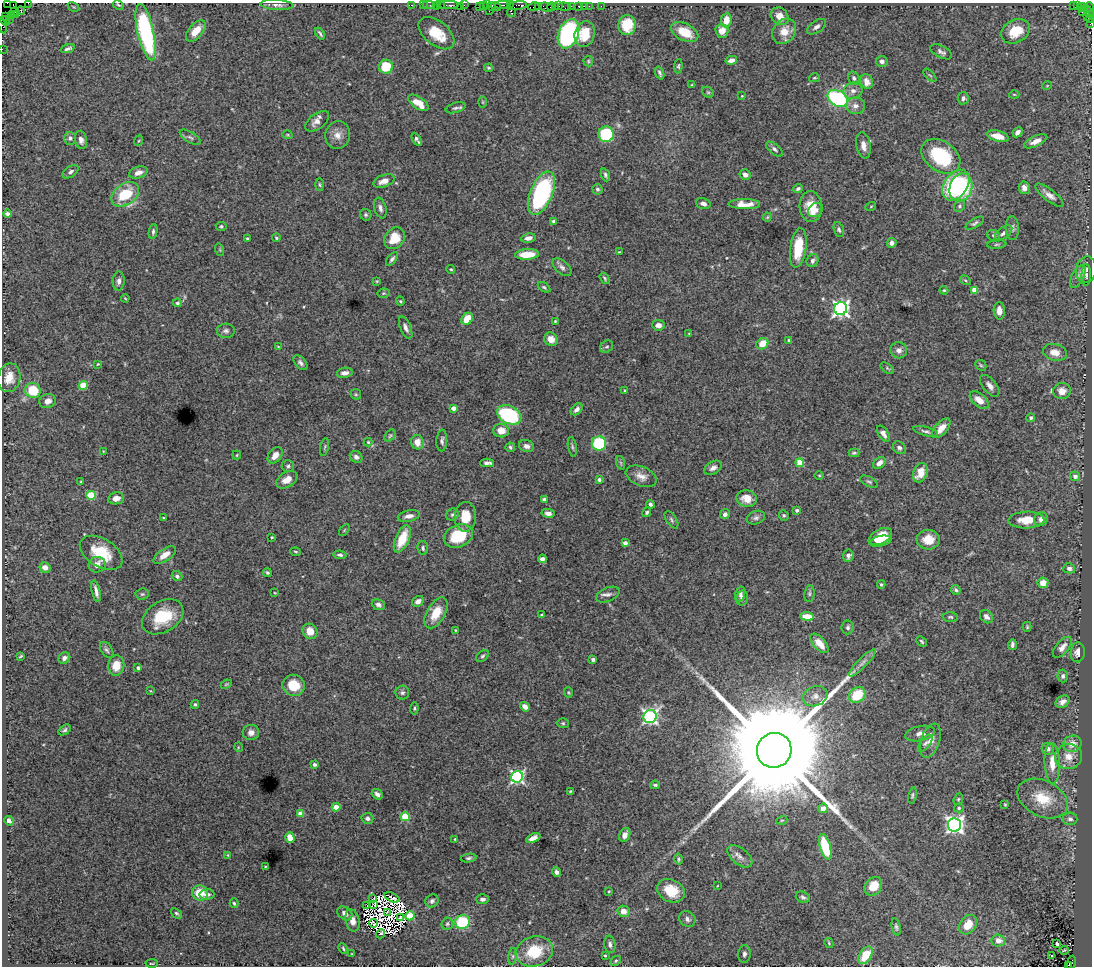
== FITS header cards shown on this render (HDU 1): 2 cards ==
NAXIS1  =                 1090
NAXIS2  =                  964

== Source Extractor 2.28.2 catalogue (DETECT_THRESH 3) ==
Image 1090 x 964 px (HDU 1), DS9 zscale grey, 1 PNG px = 1 image px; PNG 1094 x 968 px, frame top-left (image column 1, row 964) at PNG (2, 3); each listed source drawn as its Kron ellipse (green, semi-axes under 4 px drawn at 4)
Background 4.86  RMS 0.046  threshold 0.137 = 3 sigma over >= 5 px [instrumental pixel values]
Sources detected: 427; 20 with non-positive FLUX_AUTO (blend fragments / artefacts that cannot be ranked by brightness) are neither listed nor drawn; the other 407 listed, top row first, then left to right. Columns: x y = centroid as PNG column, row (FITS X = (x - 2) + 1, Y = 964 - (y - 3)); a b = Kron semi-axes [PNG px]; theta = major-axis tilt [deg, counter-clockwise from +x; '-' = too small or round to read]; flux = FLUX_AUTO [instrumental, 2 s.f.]
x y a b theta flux
7 3 2 2 - 33
29 3 4 2 - 200
13 5 4 2 - 130
118 5 6 3 -27 3.3
277 5 16 5 -3 13
412 5 3 2 - 210
423 5 2 2 - 160
429 5 6 2 0 250
436 5 3 2 - 380
440 5 3 2 - 180
449 5 10 2 0 400
464 5 2 2 - 130
487 5 2 2 - 92
503 5 8 2 0 1300
510 5 2 2 - 51
518 5 9 3 7 1200
479 6 4 2 - 330
483 6 4 2 - 380
492 6 4 3 - 510
496 6 5 3 - 1100
538 6 3 2 - 290
555 6 3 2 - 280
559 6 2 2 - 260
571 6 2 2 - 73
579 6 3 3 - 250
584 6 2 2 - 68
589 6 2 2 - 140
601 6 2 2 - 63
1073 6 3 2 - 1400
1077 6 3 3 - 72
73 7 6 3 -31 2.9
460 7 3 2 - 150
534 7 6 3 12 500
547 7 8 3 -10 730
551 7 4 2 - 790
564 7 6 4 -4 540
1083 7 5 4 - 330
1089 7 5 3 - 300
21 11 4 3 - 220
489 11 2 2 - 130
15 12 4 2 - 110
1082 12 3 2 - 110
1089 12 7 4 -52 720
512 13 4 3 - 5
15 15 3 2 - 88
11 16 2 2 - 99
780 16 10 8 -45 29
6 17 3 2 - 190
1087 17 3 2 - 240
9 19 2 2 - 77
1090 19 3 2 - 220
726 20 7 5 82 35
5 21 5 3 - 260
1090 23 4 2 - 240
627 25 10 8 88 83
2 26 7 2 -81 320
816 27 11 6 35 11
196 31 13 7 48 47
722 31 7 6 - 30
784 31 14 11 55 40
1016 31 15 11 29 69
146 32 29 8 -77 410
685 32 15 8 -28 77
320 33 6 2 -55 5.3
436 33 21 12 -39 97
568 34 15 10 68 720
585 34 13 10 73 78
68 48 7 3 19 7.2
2 49 2 2 - 84
941 52 12 6 -27 11
731 60 6 4 13 15
588 61 5 4 - 4.1
882 61 6 5 - 10
678 66 7 4 85 5
386 67 7 7 - 78
489 68 4 3 - 3.6
660 73 7 3 -67 6.4
930 75 8 3 -44 3.8
814 78 5 4 - 3.8
854 78 7 5 -71 8.3
867 82 7 6 - 27
692 85 4 3 - 3.2
1047 86 5 3 - 2.4
853 91 9 8 - 16
708 92 6 5 - 4.9
1014 94 5 3 - 2.6
742 96 3 3 - 2.3
838 98 11 7 -28 380
963 98 6 5 - 8.5
483 102 5 3 - 3
418 103 11 6 -35 50
855 106 9 8 - 19
456 108 10 5 17 8.3
317 121 14 7 37 23
1018 132 6 4 48 11
606 134 8 7 - 220
287 135 5 3 - 3.2
338 135 14 12 75 29
998 136 11 5 -14 34
190 137 12 5 -31 10
70 138 6 6 - 8.2
417 139 7 3 -56 9.4
81 140 9 6 -79 15
138 141 5 3 - 3.3
1036 141 12 5 24 23
863 145 13 7 -80 26
774 149 10 5 -38 9.2
941 156 21 15 -35 200
71 172 9 5 35 8.7
138 173 9 6 17 20
605 175 7 4 -70 6.7
745 175 5 5 - 12
384 181 11 6 19 23
320 185 6 3 -88 3.6
956 185 17 11 54 290
961 187 14 11 70 230
798 188 5 4 - 7.4
1024 188 6 5 - 19
597 189 5 5 - 5.8
541 193 23 11 67 400
125 194 15 10 36 110
1049 195 17 6 -38 22
703 204 7 5 -18 12
744 204 16 5 0 30
811 206 16 11 -86 59
871 206 5 3 - 3
960 206 6 5 - 5.8
380 208 10 6 -76 12
816 210 8 6 39 15
7 214 4 3 - 8.9
366 215 6 5 - 6.3
767 217 4 4 - 3.1
553 221 4 4 - 5.4
975 223 10 4 32 7.3
221 226 5 4 - 5.1
1012 228 12 7 -88 13
839 230 8 5 -73 6.5
153 232 8 4 81 6.7
1004 233 10 5 36 12
994 236 7 5 -32 5.8
247 238 3 3 - 3.9
276 238 4 3 - 3.5
395 238 11 9 53 61
528 238 7 4 11 16
892 243 5 5 - 14
997 244 10 4 5 5.5
798 248 20 8 81 90
220 250 6 4 -72 3.5
619 252 3 2 - 2.2
527 254 12 5 3 59
392 259 8 4 52 7.4
813 261 6 5 - 8.7
562 267 11 6 -42 12
451 269 4 3 - 4
1086 270 13 10 77 16
1086 275 10 5 89 6.3
1078 277 12 6 63 15
605 278 6 4 -54 4.8
965 280 5 3 - 3.8
119 281 9 6 87 13
377 281 3 3 - 2.9
544 287 7 4 -34 5
944 290 4 4 - 3.5
974 290 4 4 - 59
384 293 6 4 11 4.5
125 298 4 3 - 2.8
400 301 4 4 - 3.7
177 303 4 4 - 5.7
841 308 6 6 - 1000
999 311 9 5 -88 22
467 319 6 5 - 52
555 321 3 3 - 2.9
658 325 6 5 - 18
406 328 12 5 -66 13
226 331 9 7 2 11
689 333 4 2 - 2.1
551 339 7 6 - 29
789 340 4 3 - 3.5
762 344 6 5 - 47
278 346 3 2 - 2
607 347 7 5 38 5.9
899 350 8 8 - 15
1055 352 12 8 -14 29
300 363 9 5 -48 8.9
98 364 3 3 - 2.4
981 365 6 5 - 4.4
887 368 8 4 -36 4
345 373 8 5 9 15
9 378 14 11 79 42
83 385 4 4 - 89
990 386 13 6 -51 19
33 390 8 7 - 99
625 390 3 2 - 2.8
1062 391 9 8 - 29
356 394 6 5 - 4.4
979 400 11 6 -40 36
47 401 8 7 - 19
453 408 4 4 - 22
577 409 7 4 45 11
509 415 13 9 -27 280
1031 418 4 4 - 5.9
941 428 12 6 48 37
501 431 8 6 -8 41
926 431 13 4 -14 9
883 434 9 5 -56 14
390 435 7 4 49 4.7
442 440 11 5 86 8
368 442 4 4 - 3.2
417 442 7 6 - 32
599 443 7 7 - 220
527 446 7 6 - 13
325 447 9 3 78 4.7
510 447 5 4 - 6.2
572 447 10 4 -80 6.3
899 448 7 5 -47 8.1
103 451 3 3 - 2.1
854 453 5 3 - 5.1
237 455 4 4 - 3.3
275 455 9 6 51 28
356 457 6 5 - 11
487 463 6 4 1 12
621 463 7 4 -71 5.6
800 463 4 4 - 83
879 463 7 5 38 21
288 466 6 6 - 6.8
713 468 10 6 31 13
920 473 10 7 69 45
819 475 5 3 - 2.9
641 476 16 9 -23 26
1075 476 5 4 - 10
287 480 11 7 32 28
599 480 4 3 - 9
81 482 4 4 - 3.2
869 482 9 5 -28 6.6
91 495 5 4 - 130
116 498 8 6 10 19
544 499 4 3 - 7.9
747 499 10 8 -12 40
650 504 4 4 - 8
797 510 3 3 - 8
647 512 5 4 - 6.2
548 513 6 4 -10 14
725 514 5 4 - 9.9
452 515 6 5 - 6.1
784 515 5 4 - 4.8
409 516 11 5 11 16
465 517 15 10 88 59
163 518 3 2 - 3.2
756 518 9 6 18 9.8
1041 519 7 6 - 15
671 520 10 5 -57 6.7
1026 520 18 8 2 50
344 530 6 3 54 3
458 536 15 11 24 120
272 537 3 3 - 3.8
880 537 12 7 27 62
402 539 14 7 66 78
928 540 12 10 -5 46
881 541 11 5 12 38
625 543 4 3 - 17
423 548 7 5 -82 6.6
296 552 5 3 - 3.6
101 553 23 14 -31 110
165 555 13 6 34 31
340 555 6 4 -8 6.5
848 556 6 5 - 11
542 559 4 4 - 11
97 565 8 7 - 25
45 567 5 5 - 21
1069 568 6 5 - 11
267 572 4 4 - 5.1
177 576 6 4 -39 7.6
1043 583 5 5 - 35
881 584 4 3 - 4.6
956 590 5 4 - 6.1
96 591 11 3 -78 14
275 593 3 2 - 2
809 593 8 5 81 6.8
142 594 7 5 3 5.7
740 594 7 5 71 8
608 595 12 7 24 13
742 598 8 5 78 11
418 601 6 5 - 15
378 605 7 5 -21 11
436 613 17 9 60 57
541 615 4 3 - 3.3
807 616 7 4 -4 49
163 617 22 15 32 120
950 617 7 5 -2 5.4
986 617 7 5 -48 13
848 627 7 6 - 7.9
1027 627 5 4 - 4
455 630 3 3 - 2.6
310 631 8 7 - 37
922 641 6 3 -45 4.5
819 643 12 6 -48 39
1012 645 5 3 - 7.9
1062 647 12 6 51 21
107 650 9 5 -56 7.4
1078 652 10 7 83 20
21 656 4 2 - 3.4
482 656 7 5 42 5.9
64 658 6 5 - 11
593 660 3 3 - 10
863 663 19 5 45 16
116 665 10 8 84 46
138 668 3 3 - 8.1
1063 676 6 5 - 8.9
226 684 6 3 24 3.6
294 685 11 10 - 76
151 691 4 2 - 2.1
402 693 7 7 - 9
568 693 5 3 - 3.5
857 695 9 7 39 100
815 696 12 9 22 20
1063 702 8 5 32 15
195 704 4 3 - 4.6
525 707 5 4 - 22
414 708 6 3 84 4.1
650 717 7 6 - 810
563 723 6 5 - 4.6
65 730 7 4 35 6.1
251 732 8 7 - 16
920 733 15 7 11 19
930 741 18 9 72 29
925 743 10 5 53 7.5
1072 744 9 8 - 32
238 747 5 3 - 2.6
1048 749 6 6 - 13
774 750 17 17 - 150000
1068 756 13 12 - 39
1052 763 20 7 -88 43
315 764 3 3 - 8.8
517 777 6 6 - 590
655 785 5 3 - 4.8
571 791 4 3 - 3.6
377 794 6 4 -38 13
912 796 8 4 79 5.3
958 799 6 4 69 4.5
1043 799 26 18 -27 92
1005 804 4 3 - 3.4
336 807 4 4 - 55
823 808 5 4 - 24
959 808 5 4 - 4.4
301 814 4 4 - 55
405 817 4 4 - 130
367 818 6 5 - 11
1070 819 7 6 - 9.8
782 820 5 3 - 3.2
9 821 5 4 - 11
954 825 6 6 - 1200
625 835 7 5 66 20
290 837 5 4 - 44
533 838 7 4 26 18
455 839 3 2 - 2.4
825 847 13 5 -74 150
228 855 4 4 - 3
740 856 15 8 -39 19
468 858 8 4 10 6.2
679 859 5 4 - 4.6
265 866 3 2 - 2.4
556 872 5 4 - 11
717 886 3 2 - 2
873 886 10 8 52 62
609 891 3 2 - 2.7
671 891 14 11 -27 85
200 893 8 7 - 67
207 895 8 5 5 10
392 897 8 4 -23 0.82
803 897 7 5 -23 7.3
373 899 3 2 - 4
483 899 6 5 - 12
432 901 7 6 - 9.4
234 903 5 3 - 4.1
374 905 3 2 - 2.2
367 906 2 2 - 1.6
623 911 6 5 - 28
387 912 3 2 - 3.9
176 913 6 4 -38 5.4
345 913 8 6 -38 16
410 916 5 4 - 150
400 917 4 2 - 6.5
687 919 9 7 -40 12
352 921 11 7 -76 24
462 922 7 7 - 150
373 923 4 2 - 1.4
447 924 6 5 - 5.1
968 925 11 8 52 45
896 927 8 4 -79 6.4
381 934 5 2 - 4
998 940 7 6 - 19
829 943 5 3 - 3.8
1057 943 4 3 - 9.4
610 944 9 5 -81 9.5
343 948 6 3 -63 4
1064 950 5 2 - 2.3
534 951 19 15 16 110
352 954 4 2 - 2.1
744 954 9 6 83 9.9
865 955 10 5 57 77
512 956 8 4 82 6.3
605 956 3 2 - 3.7
1051 956 3 3 - 12
616 961 5 4 - 4.4
152 963 6 2 4 2.9
1071 963 7 3 79 620
1069 965 3 3 - 570
At the frame edge (FLAGS 8, measured only in part): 8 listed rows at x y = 7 3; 29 3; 13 5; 1090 19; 1090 23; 2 26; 2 49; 1069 965
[20 non-positive-flux detections neither listed nor drawn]